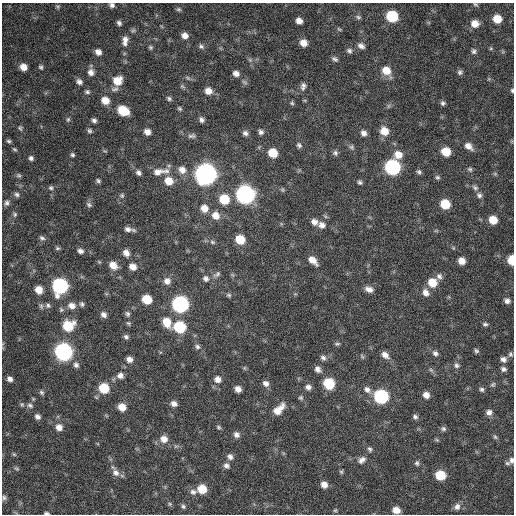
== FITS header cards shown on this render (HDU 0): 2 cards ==
NAXIS1  =                  512 / Axis length
NAXIS2  =                  512 / Axis length

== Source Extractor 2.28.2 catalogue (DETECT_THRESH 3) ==
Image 512 x 512 px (HDU 0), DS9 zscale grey, 1 PNG px = 1 image px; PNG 516 x 516 px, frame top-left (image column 1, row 512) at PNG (2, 3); no overlay
Background 348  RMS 20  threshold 58.6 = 3 sigma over >= 5 px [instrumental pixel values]
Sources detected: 203; all 203 listed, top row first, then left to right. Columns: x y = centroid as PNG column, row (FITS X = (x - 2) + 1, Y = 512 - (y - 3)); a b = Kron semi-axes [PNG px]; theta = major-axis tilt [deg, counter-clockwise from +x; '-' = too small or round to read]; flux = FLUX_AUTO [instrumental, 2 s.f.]
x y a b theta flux
475 4 6 4 -18 1900
112 5 6 5 - 3900
58 6 6 5 - 2000
178 9 7 5 0 2200
392 16 8 7 - 70000
358 17 8 6 -26 3000
497 19 7 6 - 22000
299 21 6 5 - 8200
119 23 6 5 - 3400
475 24 7 7 - 13000
339 29 6 4 -44 1800
133 30 8 5 53 2600
185 35 8 6 -30 7900
125 39 9 8 - 6700
125 43 8 5 -35 3500
303 43 7 6 - 12000
201 46 8 6 -29 3600
361 46 9 6 -27 5900
150 47 6 5 - 2200
349 51 7 6 - 3700
474 51 7 6 - 3300
98 52 7 6 - 6900
335 59 8 5 -28 3300
250 60 6 5 - 2500
23 67 6 6 - 11000
41 67 6 5 - 2200
386 71 11 8 -51 19000
91 72 8 7 - 6600
460 72 7 6 - 3100
236 74 8 7 - 6300
188 78 8 4 -36 2400
117 81 9 8 - 20000
79 82 7 6 - 4900
182 86 7 5 -19 2300
303 86 11 7 78 5000
115 89 12 6 19 4800
512 90 5 4 - 1900
208 91 9 8 - 10000
87 92 7 5 -17 2800
169 98 7 5 -33 2900
105 100 8 7 - 15000
292 103 6 5 - 2000
443 103 6 5 - 3000
388 106 7 4 71 2200
179 108 6 5 - 2300
123 111 9 7 -34 38000
68 119 7 4 64 2100
94 120 6 5 - 3700
201 120 8 6 -48 4400
20 128 6 5 - 2200
89 131 6 6 - 2700
384 131 9 9 - 16000
147 132 7 6 - 8300
261 132 6 6 - 3900
245 133 7 6 - 4200
364 133 7 6 - 5600
192 136 11 6 5 4400
9 141 6 4 -30 2400
299 145 7 6 - 3200
468 146 11 7 -38 8800
352 147 8 5 -41 3100
15 149 7 4 -27 1900
446 152 7 7 - 24000
273 153 8 7 - 24000
335 153 7 7 - 3300
72 155 5 5 - 2400
398 155 9 9 - 15000
31 158 5 5 - 3400
392 167 8 8 - 240000
470 169 6 6 - 2500
182 170 10 9 - 11000
160 172 26 9 8 18000
419 172 7 5 -26 2800
138 173 8 6 -54 4400
205 174 9 9 - 910000
495 174 6 4 -19 1500
19 175 6 5 - 2400
437 177 6 5 - 2500
98 181 6 4 -52 2600
169 181 9 8 - 18000
360 182 6 5 - 2600
51 188 6 5 - 2600
475 188 9 6 -31 3800
282 189 7 4 -59 1800
17 194 7 6 - 3400
122 195 7 6 - 2600
245 195 9 9 - 500000
479 195 8 7 - 4500
224 199 9 8 - 35000
7 203 8 7 - 4100
445 204 7 7 - 33000
89 205 8 6 -40 3000
204 208 9 8 - 12000
15 214 7 5 77 2800
216 216 10 9 - 13000
493 220 7 6 - 20000
314 222 9 7 -32 7100
322 225 9 8 - 6800
128 229 9 7 -10 5600
42 238 8 5 -23 3500
240 239 7 7 - 28000
212 242 8 5 -27 2800
57 248 7 5 1 2100
80 251 7 6 - 4600
126 253 8 6 -54 8200
313 260 10 6 -44 12000
511 260 7 5 -87 29000
461 261 6 6 - 10000
113 265 10 7 -36 12000
133 267 8 7 - 9700
217 274 12 6 38 4700
439 276 8 7 - 4900
206 278 9 8 - 5500
167 281 9 8 - 7800
432 282 8 8 - 23000
60 286 9 8 - 240000
369 289 9 6 -18 7900
39 290 7 6 - 15000
426 293 9 7 -61 8100
229 295 7 5 -16 2500
147 299 7 6 - 31000
507 301 7 6 - 4900
82 304 6 6 - 3000
180 304 9 8 - 330000
48 305 7 6 - 3200
41 306 9 5 -80 3100
72 306 9 8 - 9100
61 310 7 6 - 2600
127 314 7 6 - 3100
104 315 7 6 - 5200
167 322 11 8 -62 21000
129 323 7 5 -39 2000
485 324 7 5 -11 2800
68 326 9 8 - 43000
180 327 8 7 - 74000
126 337 6 5 - 3200
337 344 8 4 12 2200
197 347 8 6 -33 3600
476 351 5 4 - 2500
63 352 9 8 - 430000
435 353 7 7 - 4200
510 354 7 6 - 2900
385 355 9 7 -41 8100
362 356 7 4 -46 1900
323 358 8 6 -42 3800
129 359 7 6 - 6900
503 359 8 7 - 5600
76 365 8 7 - 4200
456 365 8 7 - 4000
318 369 7 6 - 5700
503 369 7 6 - 4100
431 370 7 4 -45 2500
120 375 8 7 - 6100
10 379 6 5 - 5400
218 379 9 8 - 7900
266 383 7 6 - 6200
329 383 8 7 - 54000
493 384 8 6 38 2700
308 387 7 6 - 5100
104 388 8 7 - 41000
238 389 6 5 - 7900
367 389 10 7 -44 6000
482 389 6 6 - 3100
41 392 7 5 -45 2600
426 395 7 6 - 8400
381 397 8 8 - 160000
301 398 7 6 - 2400
174 404 7 6 - 6200
30 405 9 6 -20 4200
122 407 7 7 - 15000
278 409 15 7 43 16000
489 412 7 7 - 5900
37 417 7 6 - 4600
415 417 6 6 - 3300
59 427 8 7 - 8700
219 427 7 4 -41 2200
443 429 7 6 - 3100
236 435 8 7 - 5600
495 437 7 5 -72 2400
164 439 10 9 - 11000
437 440 6 4 -44 1700
370 449 7 5 -67 2900
14 454 6 5 - 1700
230 457 8 7 - 5500
362 460 11 8 34 6600
512 460 9 6 74 4600
417 463 7 6 - 2900
507 463 7 5 -13 2500
226 466 8 7 - 4900
17 469 7 4 -30 2000
341 472 6 5 - 2000
116 473 11 9 -61 7800
440 475 7 7 - 40000
324 484 7 6 - 9000
202 489 8 7 - 27000
193 492 9 7 -20 5300
4 498 7 6 - 2900
170 504 6 5 - 2000
183 506 6 5 - 2800
457 507 9 8 - 6000
335 510 6 5 - 1800
396 510 7 6 - 12000
46 513 5 3 - 2600
At the frame edge (FLAGS 8, measured only in part): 6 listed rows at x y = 475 4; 112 5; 512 90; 511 260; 512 460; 46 513